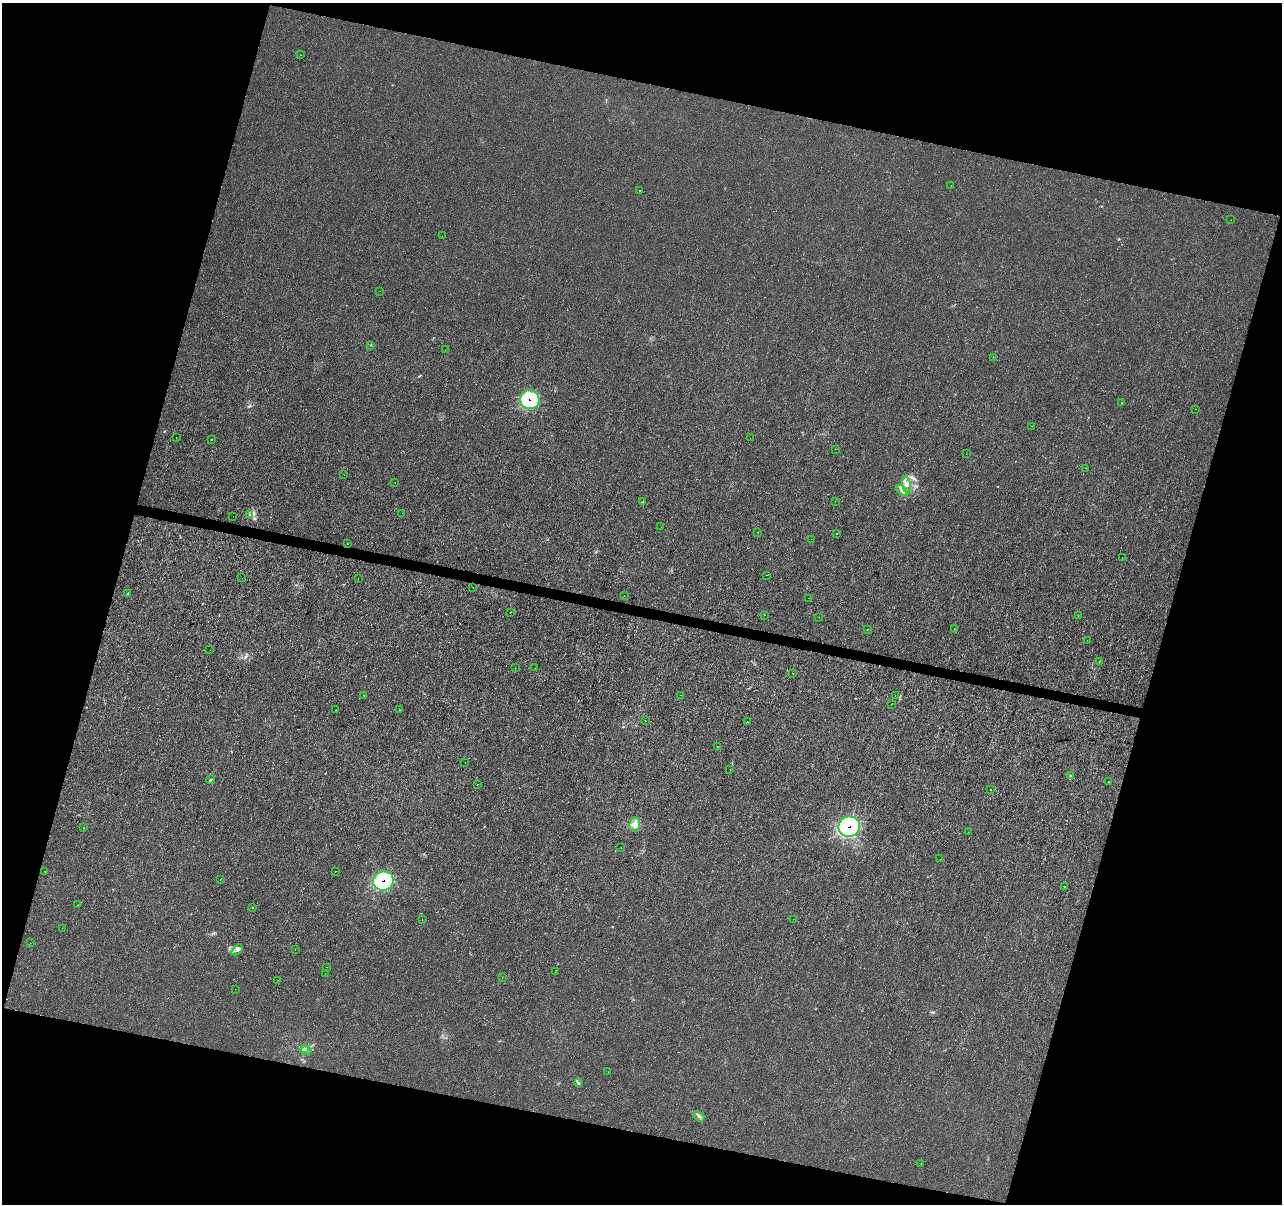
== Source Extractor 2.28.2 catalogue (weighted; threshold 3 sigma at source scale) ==
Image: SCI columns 8-5125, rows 284-5089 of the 5125 x 5312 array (HDU 1 of 3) = the unmasked area's bounding box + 8 px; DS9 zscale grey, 4 x 4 block average (1 PNG px = mean of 4 x 4 image px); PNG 1284 x 1206 px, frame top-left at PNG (2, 3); each listed source drawn as its Kron ellipse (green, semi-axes under 4 px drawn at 4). Shown black and unused: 32% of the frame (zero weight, under 3 of 4 exposures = <1% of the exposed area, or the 3 px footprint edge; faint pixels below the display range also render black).
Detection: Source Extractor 2.28.2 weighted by HDU 2 'WHT'. Background 5.92e-05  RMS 0.0014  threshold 0.00628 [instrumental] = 3 sigma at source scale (4.5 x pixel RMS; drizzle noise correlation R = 1.50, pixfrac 1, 0.0396/0.0396 arcsec/px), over >= 5 px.
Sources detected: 110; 1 inside a brighter object's white glare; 6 cosmic-ray / hot-pixel residue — neither listed nor drawn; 2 coinciding with a brighter row at this scale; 1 inside a brighter listed object's ellipse — not listed separately; the other 100 listed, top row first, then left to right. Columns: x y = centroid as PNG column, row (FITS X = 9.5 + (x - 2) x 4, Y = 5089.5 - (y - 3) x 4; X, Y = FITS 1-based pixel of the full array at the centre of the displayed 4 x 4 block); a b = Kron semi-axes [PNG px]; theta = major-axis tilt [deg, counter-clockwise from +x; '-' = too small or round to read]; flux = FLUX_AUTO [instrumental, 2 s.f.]
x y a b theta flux
301 55 2 2 - 0.13
951 186 2 2 - 0.17
639 191 2 2 - 2.6
1231 220 2 2 - 0.13
442 236 2 2 - 0.4
380 291 2 2 - 0.39
371 345 2 2 - 0.34
445 350 2 2 - 0.15
993 357 2 2 - 0.24
530 399 10 9 - 65
1122 403 2 2 - 0.23
1195 409 2 2 - 0.27
1031 426 2 2 - 0.15
176 438 2 2 - 0.69
750 438 2 2 - 0.16
212 439 2 2 - 0.31
835 449 2 2 - 0.72
966 454 2 2 - 0.13
1086 468 2 2 - 0.14
344 475 2 2 - 0.69
395 483 2 2 - 0.19
907 485 9 3 -80 3.9
902 490 6 3 -36 3.6
835 501 2 2 - 0.19
643 502 3 2 - 0.34
402 513 2 2 - 0.29
250 514 3 2 - 0.78
233 516 2 2 - 0.88
661 527 2 2 - 0.34
758 532 2 2 - 1.4
837 533 2 2 - 0.52
811 539 2 2 - 0.26
347 544 2 2 - 0.36
1122 558 2 2 - 0.4
767 575 2 2 - 0.41
242 578 2 2 - 0.29
358 579 2 2 - 0.37
473 587 2 2 - 0.3
127 594 2 2 - 0.32
624 596 2 2 - 0.17
809 598 2 2 - 0.16
511 612 2 2 - 0.94
764 615 2 2 - 38
1078 616 2 2 - 0.19
819 617 2 2 - 1.7
867 629 2 2 - 0.84
954 629 2 2 - 0.17
1087 640 2 2 - 0.16
210 650 2 2 - 0.12
1100 661 2 2 - 0.17
515 668 2 2 - 0.46
535 668 2 2 - 0.19
793 673 2 2 - 0.2
364 695 2 2 - 1
681 695 2 2 - 0.21
895 695 2 2 - 0.14
891 704 2 2 - 0.77
336 710 2 2 - 0.16
400 710 2 2 - 0.2
645 720 2 2 - 0.16
747 722 2 2 - 0.85
717 747 2 2 - 0.51
465 762 2 2 - 0.15
730 769 2 2 - 0.4
1070 775 3 2 - 0.5
211 780 4 2 - 0.81
1108 781 2 2 - 0.33
478 784 2 2 - 0.16
990 790 2 2 - 0.43
635 824 7 5 81 6.3
849 827 11 10 - 150
83 828 2 2 - 0.18
968 832 2 2 - 0.14
621 848 2 2 - 0.13
940 859 2 2 - 0.16
45 871 2 2 - 0.16
335 871 2 2 - 0.19
220 880 2 2 - 0.39
383 881 10 9 - 98
1064 886 2 2 - 0.58
78 905 2 2 - 0.14
252 908 2 2 - 0.52
793 919 2 2 - 0.11
422 920 2 2 - 0.13
62 928 2 2 - 0.16
30 943 2 2 - 0.61
295 949 2 2 - 0.39
237 950 6 3 45 2.4
327 967 2 2 - 0.74
555 972 2 2 - 0.19
325 974 2 2 - 0.16
502 977 2 2 - 0.26
278 980 2 2 - 0.21
235 989 2 2 - 0.23
304 1048 3 2 - 0.9
306 1051 5 2 - 1.8
608 1072 2 2 - 0.15
578 1083 4 2 - 0.71
699 1116 6 3 -39 2.1
921 1163 2 2 - 0.16
Overlapping masked pixels (flux is a lower limit): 3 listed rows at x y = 530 399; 849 827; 383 881
Diffuse or blended objects may show on this block-average render without a row.